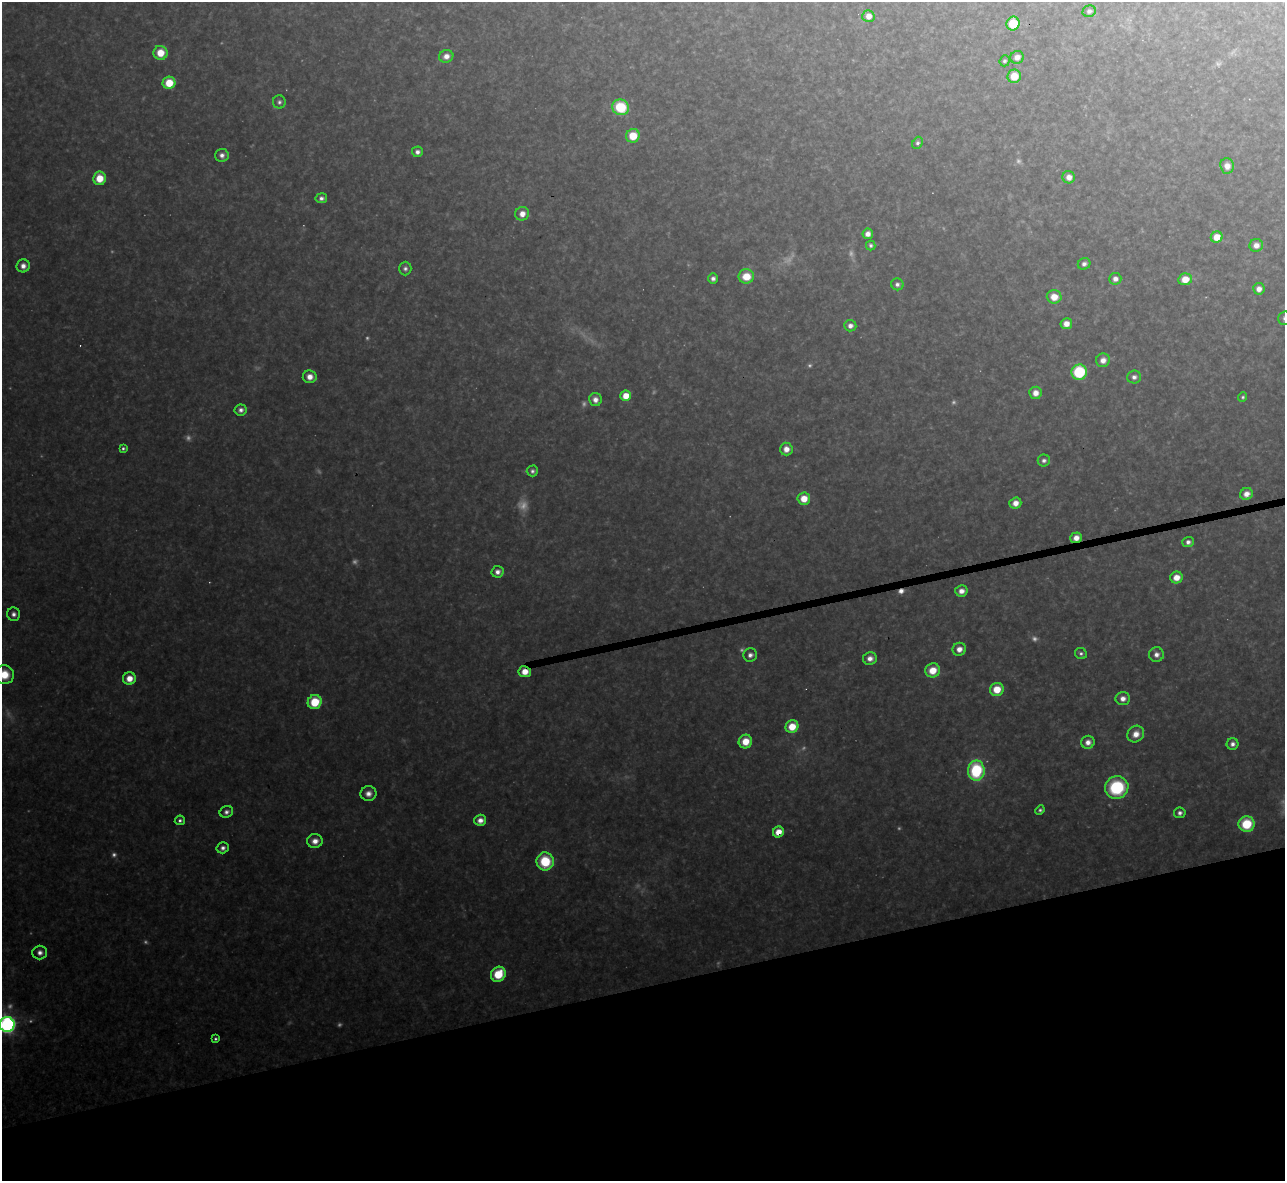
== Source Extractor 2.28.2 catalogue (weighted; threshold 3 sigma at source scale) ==
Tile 14 of 4 x 4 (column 2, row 4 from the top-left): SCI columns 1284-2566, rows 142-1320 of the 5133 x 5116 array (HDU 1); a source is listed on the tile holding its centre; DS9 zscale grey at full resolution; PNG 1287 x 1183 px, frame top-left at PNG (2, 2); each listed source drawn as its Kron ellipse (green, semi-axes under 4 px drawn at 4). Shown black and unused: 17% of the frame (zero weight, under 3 of 4 exposures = <1% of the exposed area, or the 3 px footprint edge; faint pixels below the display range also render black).
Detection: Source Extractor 2.28.2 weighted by HDU 2 'WHT'; one run over the whole footprint, this tile lists its part. Background 0.318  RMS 0.019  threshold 0.0847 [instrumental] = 3 sigma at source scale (4.5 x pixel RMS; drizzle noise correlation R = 1.50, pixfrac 1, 0.05/0.05 arcsec/px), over >= 5 px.
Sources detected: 123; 28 too faint to see at this stretch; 2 cosmic-ray / hot-pixel residue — neither listed nor drawn; the other 93 listed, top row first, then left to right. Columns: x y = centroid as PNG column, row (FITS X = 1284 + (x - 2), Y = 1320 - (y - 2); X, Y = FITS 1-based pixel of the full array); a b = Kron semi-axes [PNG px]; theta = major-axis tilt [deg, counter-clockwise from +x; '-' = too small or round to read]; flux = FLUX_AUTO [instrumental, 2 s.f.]
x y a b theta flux
1089 11 7 5 19 6.9
868 16 6 6 - 21
1013 24 7 6 - 77
160 53 7 7 - 43
446 56 7 6 - 16
1017 57 7 6 - 16
1005 61 5 5 - 4.4
1014 76 7 6 - 40
169 83 6 6 - 52
279 102 6 6 - 6.3
620 107 8 8 - 100
633 136 7 6 - 51
917 143 6 5 - 5.5
417 152 5 5 - 9.4
222 155 7 6 - 11
1227 166 8 6 -84 16
1069 177 6 6 - 16
100 178 7 6 - 44
321 198 6 5 - 7.8
522 214 7 6 - 19
868 234 5 5 - 13
1217 237 6 5 - 34
871 245 5 4 - 5.1
1256 245 7 6 - 16
1084 264 6 5 - 8.7
23 266 6 6 - 14
405 269 7 6 - 7.1
746 276 8 7 - 44
713 278 5 5 - 8
1115 279 6 6 - 12
1185 279 7 6 - 33
897 284 6 6 - 7
1259 289 6 5 - 15
1054 297 7 6 - 31
1284 318 7 6 - 5.3
1066 324 6 5 - 19
850 326 6 6 - 12
1103 360 7 6 - 16
1079 372 7 7 - 170
310 377 7 6 - 19
1134 377 7 6 - 8.8
1035 393 6 6 - 19
626 396 5 5 - 37
1243 397 5 4 - 4
595 400 6 6 - 14
241 410 6 5 - 9.1
123 448 4 4 - 4.2
786 449 6 6 - 19
1044 460 6 6 - 7.4
532 471 6 5 - 6.1
1246 494 6 6 - 19
804 499 6 6 - 36
1015 503 6 5 - 20
1076 538 6 5 - 19
1188 542 6 5 - 8.7
498 572 6 6 - 12
1176 577 6 6 - 26
961 591 6 5 - 15
14 614 7 6 - 9.6
959 649 7 6 - 18
1081 654 6 5 - 6
750 655 7 6 - 9.7
1156 655 7 7 - 12
870 658 7 6 - 14
933 670 7 7 - 42
525 672 6 5 - 27
4 675 9 9 - 47
129 678 6 6 - 28
997 689 7 6 - 46
1123 699 7 6 - 15
315 702 7 7 - 76
792 727 6 6 - 46
1136 734 9 7 45 23
745 741 7 6 - 38
1088 742 6 6 - 14
1232 744 6 5 - 9.3
976 771 10 8 88 170
1117 787 12 11 - 170
368 794 8 7 - 14
1040 810 5 4 - 4.7
226 812 7 5 22 8.4
1180 813 6 5 - 7.4
180 820 5 5 - 5.7
480 820 6 5 - 17
1247 824 8 8 - 87
778 832 5 5 - 28
315 841 8 7 - 19
223 848 6 5 - 8.4
545 861 9 8 - 96
40 953 7 7 - 12
498 974 8 7 - 78
7 1025 7 7 - 780
215 1039 3 3 - 3.9
Overlapping masked pixels (flux is a lower limit): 3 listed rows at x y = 1076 538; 525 672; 778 832
Isophote crosses this tile's border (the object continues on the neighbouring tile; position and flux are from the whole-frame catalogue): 3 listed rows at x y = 1284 318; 4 675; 7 1025